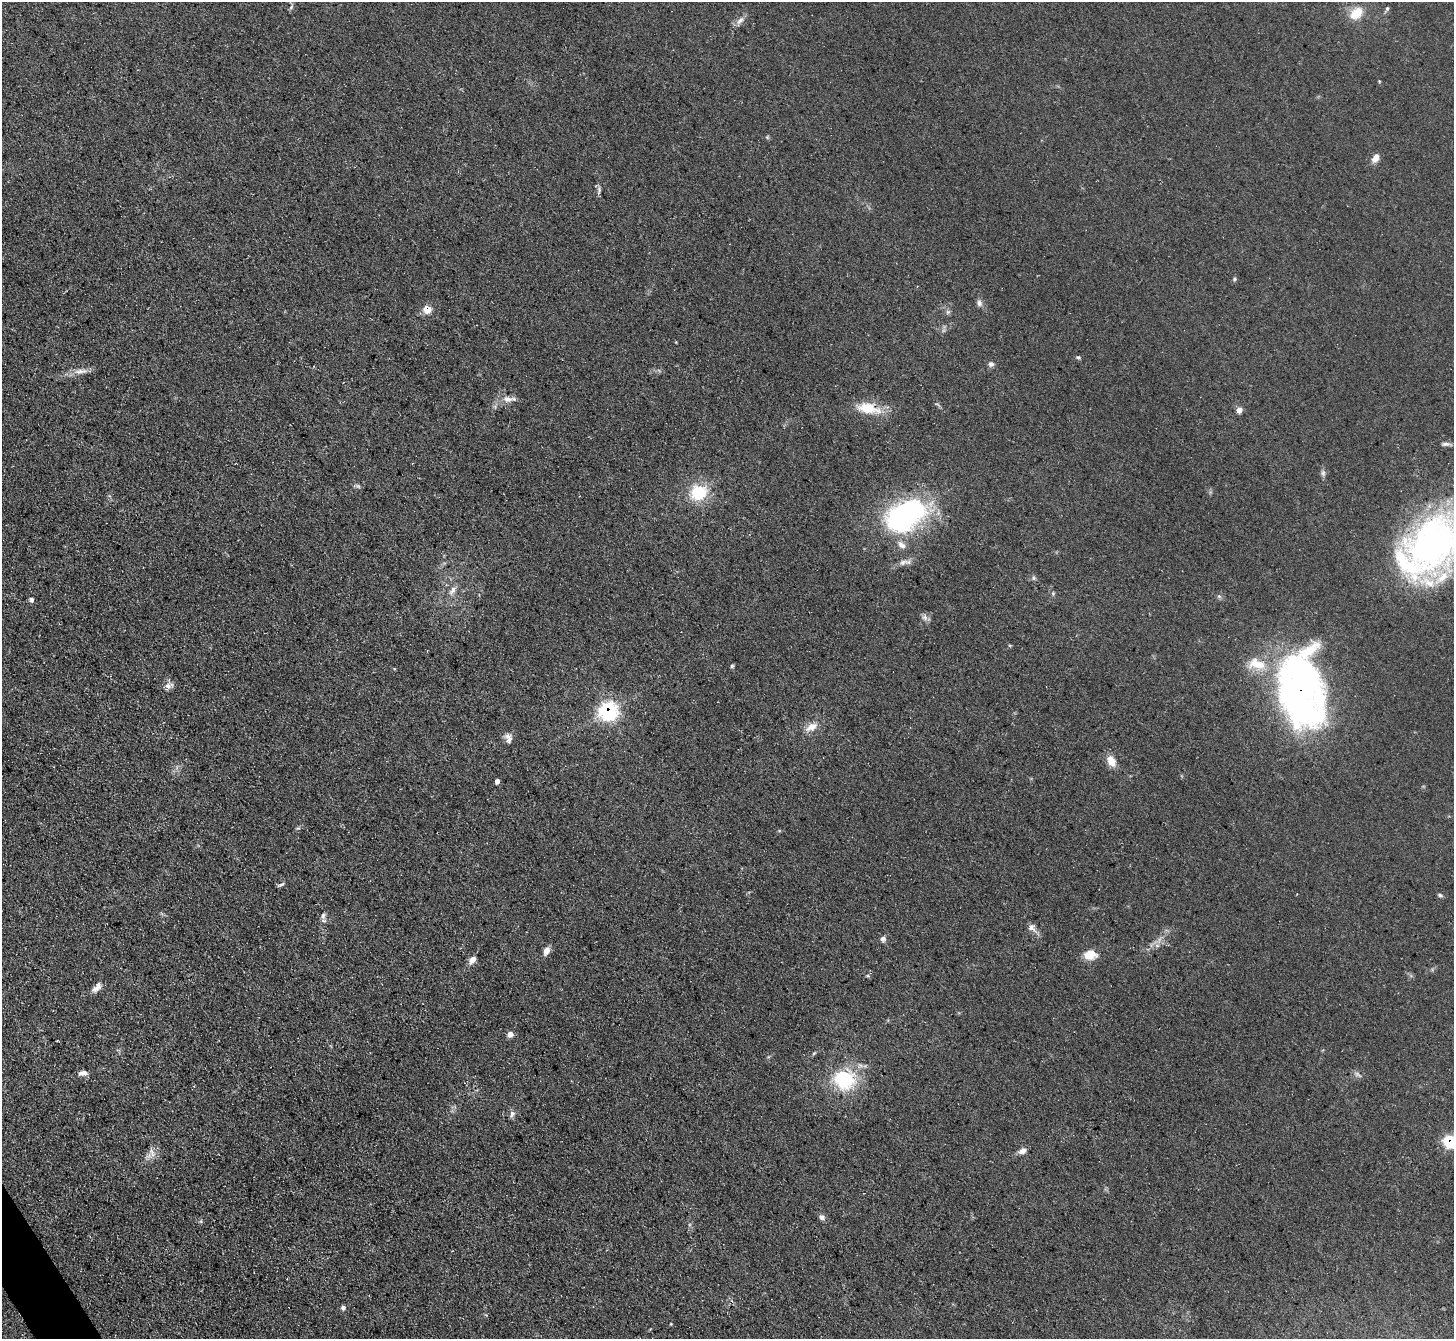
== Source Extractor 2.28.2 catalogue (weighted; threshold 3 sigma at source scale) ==
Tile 7 of 4 x 4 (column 3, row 2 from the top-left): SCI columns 2905-4356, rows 2830-4166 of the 5807 x 5798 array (HDU 1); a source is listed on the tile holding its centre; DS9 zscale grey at full resolution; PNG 1456 x 1341 px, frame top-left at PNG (2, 2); no overlay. Shown black and unused: <1% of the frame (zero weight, under 3 of 5 exposures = <1% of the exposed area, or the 3 px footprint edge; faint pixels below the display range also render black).
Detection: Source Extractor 2.28.2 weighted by HDU 2 'WHT'; one run over the whole footprint, this tile lists its part. Background 0.0741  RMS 0.0085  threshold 0.0383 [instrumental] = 3 sigma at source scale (4.5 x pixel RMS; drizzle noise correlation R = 1.50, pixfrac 1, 0.05/0.05 arcsec/px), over >= 5 px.
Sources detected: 67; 2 inside a brighter object's white glare — not listed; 4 inside a brighter listed object's ellipse — not listed separately; the other 61 listed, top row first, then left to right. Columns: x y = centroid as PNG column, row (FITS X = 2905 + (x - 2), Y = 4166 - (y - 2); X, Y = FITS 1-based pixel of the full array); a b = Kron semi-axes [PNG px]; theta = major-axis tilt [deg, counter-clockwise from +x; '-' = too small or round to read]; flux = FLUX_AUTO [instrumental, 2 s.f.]
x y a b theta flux
291 7 7 4 54 1.5
1387 8 7 4 63 1.5
1356 13 20 13 42 15
740 20 13 7 51 4.6
1379 81 4 3 - 0.69
767 137 5 5 - 1.1
1375 158 10 6 58 6.9
599 190 13 5 86 2.6
1234 279 5 5 - 1.2
979 303 10 6 -84 3
427 309 6 5 - 17
948 312 6 6 - 1.8
1078 357 6 5 - 1.4
991 364 7 7 - 2.6
81 371 23 6 7 7
508 399 15 9 -5 6.7
868 408 30 13 -12 23
1239 410 6 6 - 5.3
1446 444 12 5 0 2.6
1323 473 9 6 90 2.4
358 486 7 4 -44 1.6
698 492 18 16 13 34
905 516 51 32 30 150
1433 544 73 53 49 320
905 562 20 7 7 5.3
1033 578 7 4 -90 1.4
452 590 14 7 57 5
1053 593 5 5 - 1.2
31 600 6 5 - 2.5
925 618 9 8 - 3.3
732 666 5 5 - 1.2
1301 669 87 55 -57 230
168 686 12 7 19 4.7
608 711 7 7 - 300
811 727 18 10 29 9.1
509 738 13 9 -74 4.9
1111 761 14 9 -61 9.4
497 781 4 4 - 4.1
281 885 10 3 26 1.6
1440 895 7 4 -12 1.5
323 915 10 6 74 3.1
1031 927 10 8 -70 4.6
883 939 8 7 - 2.6
1157 945 7 4 0 2.2
546 951 9 6 66 5.9
1090 955 16 12 2 11
472 960 8 6 41 6.5
867 976 5 3 - 1.1
97 988 15 7 45 5.4
510 1035 7 6 - 4.2
814 1053 6 4 44 1.1
83 1073 11 6 3 4.6
1358 1075 12 5 -34 2.5
844 1080 23 21 -15 57
512 1114 10 6 66 3
1450 1141 6 6 - 90
151 1151 10 5 -53 3.6
1022 1151 10 6 26 4.5
822 1217 8 6 -37 3
343 1308 5 5 - 2.6
671 1324 4 3 - 0.62
Overlapping masked pixels (flux is a lower limit): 4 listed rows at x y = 427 309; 1301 669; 608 711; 1450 1141
Isophote crosses this tile's border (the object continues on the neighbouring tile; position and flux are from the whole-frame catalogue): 2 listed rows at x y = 1433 544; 1450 1141